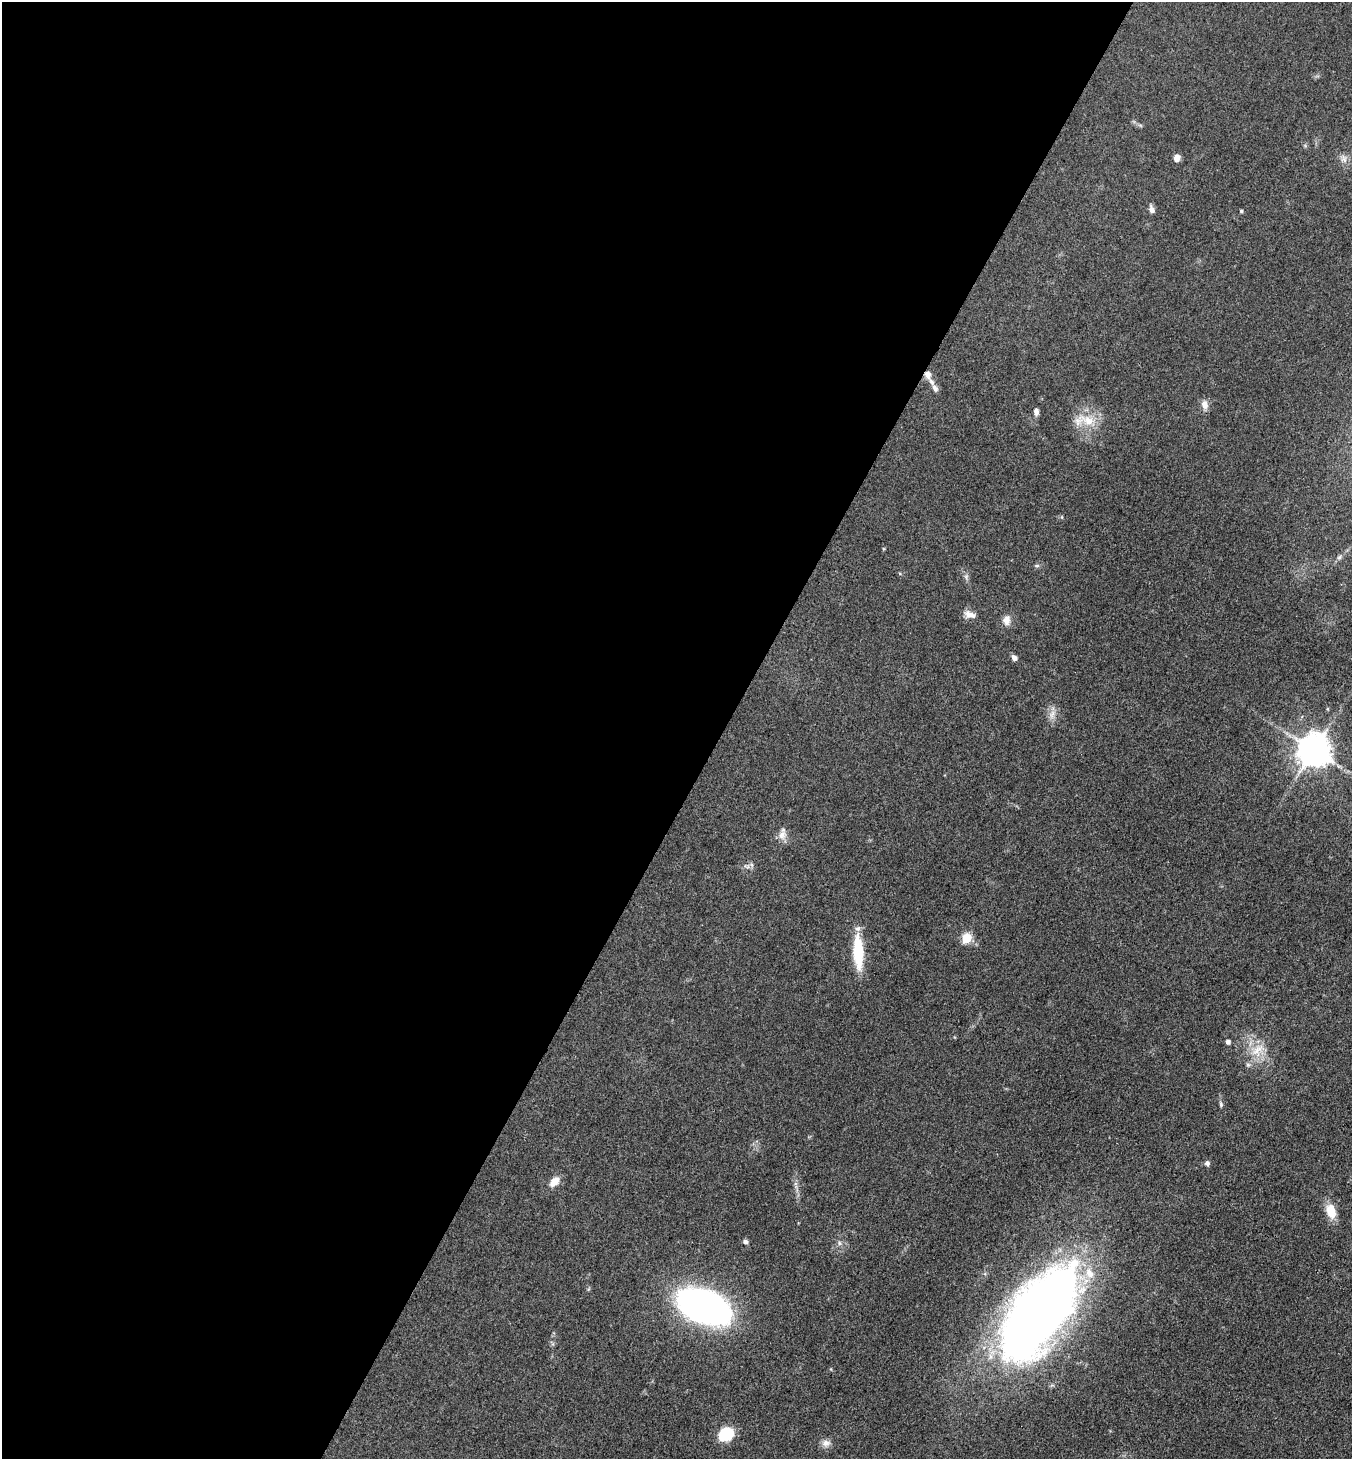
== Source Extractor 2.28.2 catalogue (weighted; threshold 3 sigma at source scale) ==
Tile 5 of 4 x 4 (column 1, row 2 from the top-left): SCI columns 289-1638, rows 2917-4373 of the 5839 x 5832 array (HDU 1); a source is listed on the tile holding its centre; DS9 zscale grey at full resolution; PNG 1354 x 1461 px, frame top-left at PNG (2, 2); no overlay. Shown black and unused: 54% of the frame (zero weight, under 3 of 4 exposures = <1% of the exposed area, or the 3 px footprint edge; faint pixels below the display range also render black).
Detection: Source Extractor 2.28.2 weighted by HDU 2 'WHT'; one run over the whole footprint, this tile lists its part. Background 0.0829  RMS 0.0057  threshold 0.0257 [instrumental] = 3 sigma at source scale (4.5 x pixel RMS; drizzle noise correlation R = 1.50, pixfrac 1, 0.05/0.05 arcsec/px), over >= 5 px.
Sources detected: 37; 2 inside a brighter listed object's ellipse — not listed separately; the other 35 listed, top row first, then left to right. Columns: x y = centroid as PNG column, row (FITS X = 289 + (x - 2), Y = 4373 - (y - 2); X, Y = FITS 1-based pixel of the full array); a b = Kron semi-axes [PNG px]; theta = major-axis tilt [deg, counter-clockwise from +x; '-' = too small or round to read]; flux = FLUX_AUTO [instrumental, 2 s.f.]
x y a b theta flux
1177 158 8 6 63 3.4
1344 159 13 8 -71 3.3
1151 209 8 6 -74 2.6
1241 211 4 3 - 0.93
928 375 11 9 -73 4.7
935 388 12 7 -61 2.9
1205 404 12 8 -83 4
1036 412 8 5 -87 2.2
1087 420 29 13 -21 13
1339 557 7 5 44 1.2
1037 566 8 4 0 0.94
900 574 5 3 - 0.57
966 576 8 5 80 1.4
970 615 15 8 -17 4.3
1006 620 14 10 85 4.2
1014 658 6 5 - 2.5
1328 709 5 3 - 0.53
1052 714 15 6 70 3.6
1314 750 10 9 - 1200
782 835 13 11 40 4.3
747 866 11 4 -22 1.5
966 938 6 5 - 31
858 952 41 11 -87 24
1228 1042 5 4 - 2.1
1257 1050 24 14 47 12
1221 1105 8 5 -74 1.2
1207 1163 7 7 - 1.6
554 1182 15 9 44 5.8
1331 1211 19 11 -76 9.4
745 1242 7 6 - 1.6
839 1243 6 6 - 1.3
703 1306 48 26 -21 270
1039 1312 94 44 54 590
726 1434 12 10 32 23
826 1443 11 9 12 3.3
Overlapping masked pixels (flux is a lower limit): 1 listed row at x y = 928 375